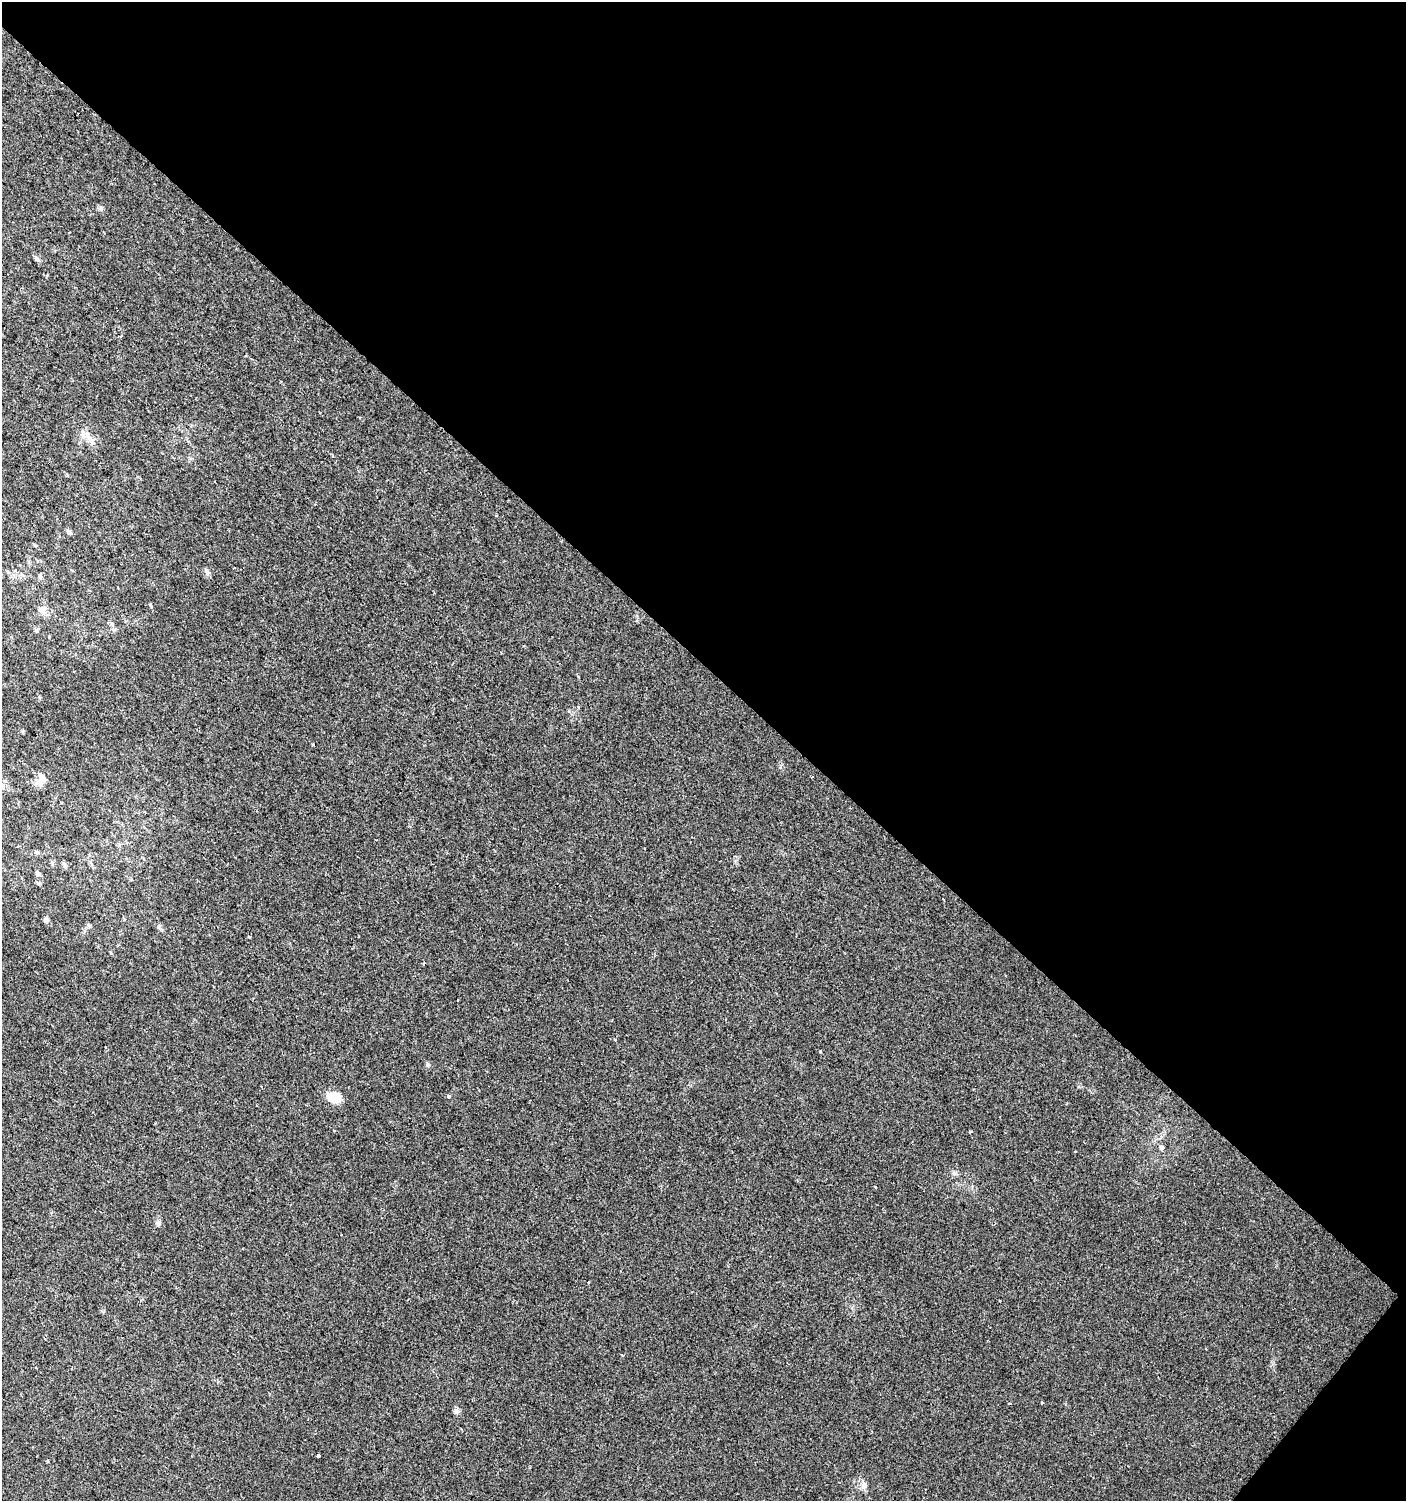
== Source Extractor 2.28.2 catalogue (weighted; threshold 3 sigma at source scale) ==
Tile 8 of 4 x 4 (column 4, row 2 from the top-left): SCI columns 4455-5858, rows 3005-4503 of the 6028 x 6010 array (HDU 1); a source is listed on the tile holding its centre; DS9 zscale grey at full resolution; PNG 1408 x 1503 px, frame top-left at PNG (2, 2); no overlay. Shown black and unused: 45% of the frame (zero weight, under 2 of 3 exposures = <1% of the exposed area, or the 3 px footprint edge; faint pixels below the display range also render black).
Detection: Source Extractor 2.28.2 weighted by HDU 2 'WHT'; one run over the whole footprint, this tile lists its part. Background 0.0255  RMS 0.0047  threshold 0.0212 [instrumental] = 3 sigma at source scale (4.5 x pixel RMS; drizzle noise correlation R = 1.50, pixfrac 1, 0.0396/0.0396 arcsec/px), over >= 5 px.
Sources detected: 31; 3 cosmic-ray / hot-pixel residue — not listed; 1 inside a brighter listed object's ellipse — not listed separately; the other 27 listed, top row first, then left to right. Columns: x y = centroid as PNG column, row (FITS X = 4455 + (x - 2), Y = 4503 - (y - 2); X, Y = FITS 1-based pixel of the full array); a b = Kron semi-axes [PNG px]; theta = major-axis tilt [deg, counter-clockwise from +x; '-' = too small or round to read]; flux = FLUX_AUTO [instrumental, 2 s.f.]
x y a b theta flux
36 259 9 5 -49 1.1
121 336 4 2 - 0.48
86 434 14 10 -32 4.3
69 532 7 5 -29 1
207 572 10 4 -57 1
40 577 7 4 -45 0.77
43 610 13 10 -44 2.9
39 783 13 10 88 2.9
3 786 8 4 -81 1.1
37 852 6 5 - 0.81
37 873 8 5 -72 0.98
38 883 5 5 - 0.71
46 920 6 6 - 1.3
249 936 3 3 - 1
458 1000 3 3 - 1.7
820 1051 3 3 - 1.2
448 1096 3 3 - 3.5
333 1097 17 11 -12 7.9
1161 1147 4 4 - 3.3
875 1187 3 3 - 1.7
158 1223 9 5 87 1.2
588 1281 3 3 - 5
622 1355 4 3 - 0.82
1042 1402 3 3 - 19
456 1411 7 7 - 1.4
319 1456 4 3 - 3.5
864 1485 11 7 76 2.1
Unlisted compact peaks at least as high as the median listed source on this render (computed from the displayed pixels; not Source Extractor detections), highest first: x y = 101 208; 427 1065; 954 1173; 970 1131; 735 861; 780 767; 150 605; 22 731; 159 926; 1078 1087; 88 925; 47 1461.